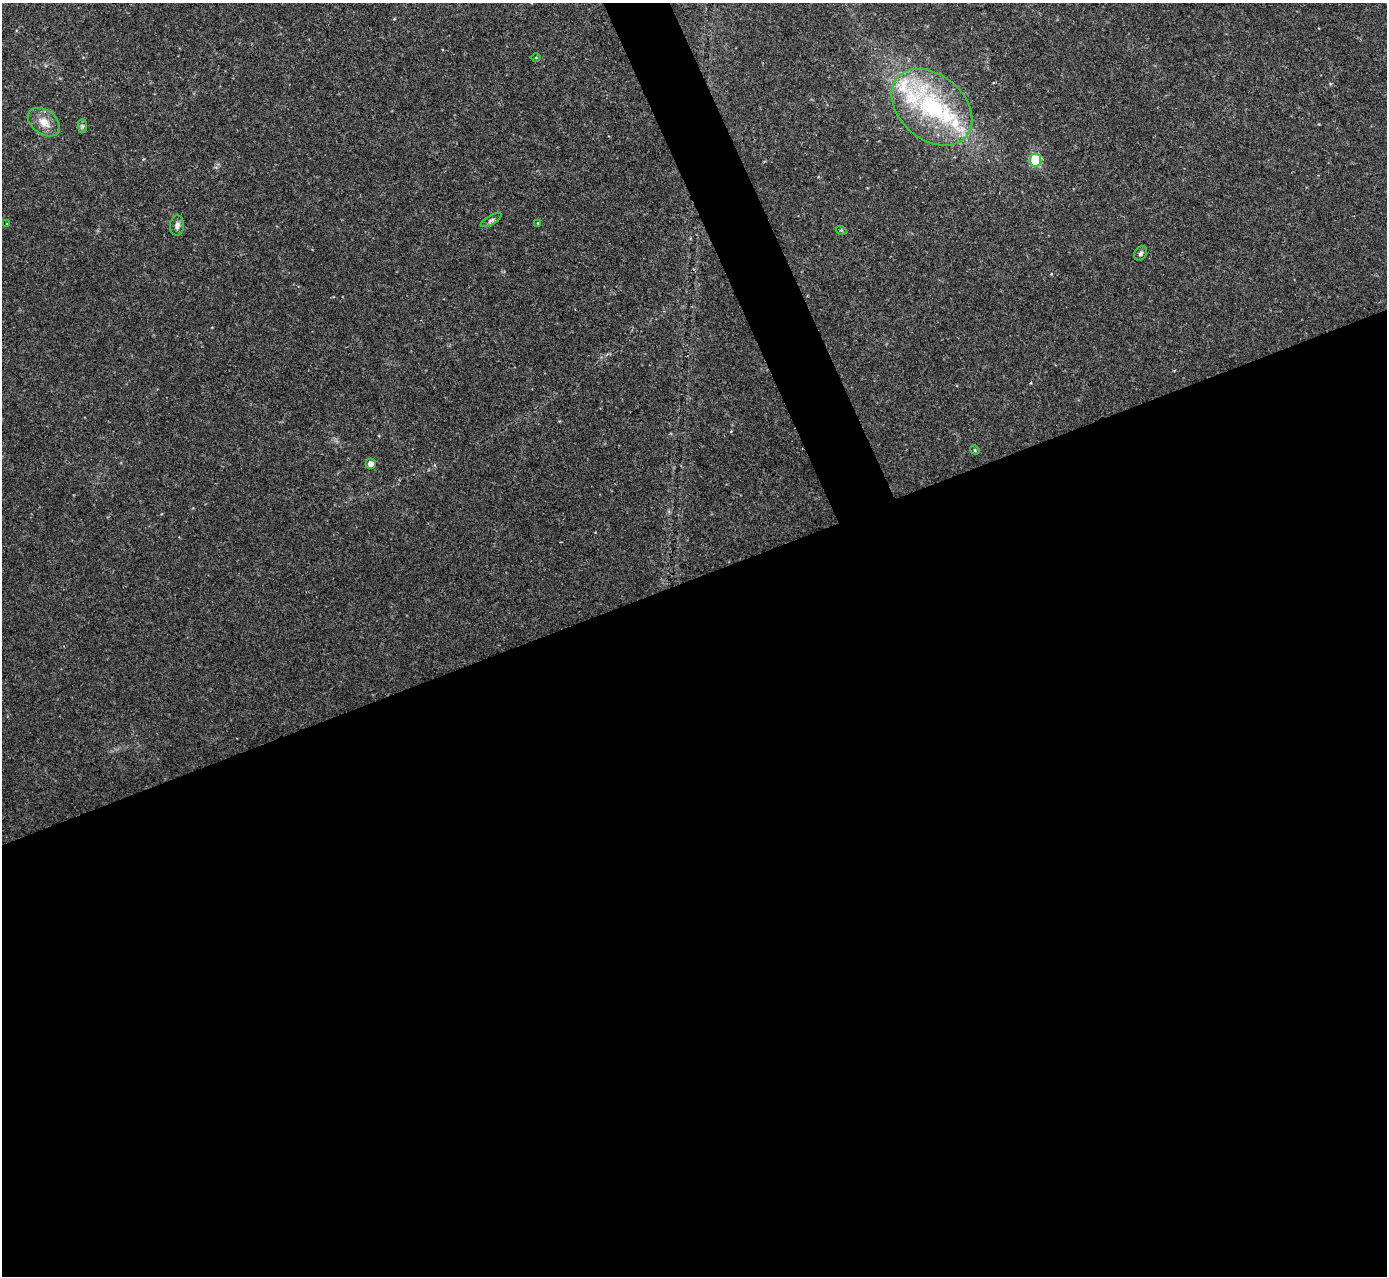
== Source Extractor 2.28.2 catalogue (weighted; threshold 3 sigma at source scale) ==
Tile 15 of 4 x 4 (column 3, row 4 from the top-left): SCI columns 2772-4156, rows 153-1426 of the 5544 x 5531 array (HDU 1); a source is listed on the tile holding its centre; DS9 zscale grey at full resolution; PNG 1389 x 1278 px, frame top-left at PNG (2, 3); each listed source drawn as its Kron ellipse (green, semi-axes under 4 px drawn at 4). Shown black and unused: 57% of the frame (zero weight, under 2 of 3 exposures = <1% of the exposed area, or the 3 px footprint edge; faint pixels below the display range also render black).
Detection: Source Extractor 2.28.2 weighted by HDU 2 'WHT'; one run over the whole footprint, this tile lists its part. Background 0.0828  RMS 0.0084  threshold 0.0378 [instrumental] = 3 sigma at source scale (4.5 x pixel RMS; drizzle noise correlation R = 1.50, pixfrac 1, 0.05/0.05 arcsec/px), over >= 5 px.
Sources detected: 17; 4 inside a brighter listed object's ellipse — not listed separately; the other 13 listed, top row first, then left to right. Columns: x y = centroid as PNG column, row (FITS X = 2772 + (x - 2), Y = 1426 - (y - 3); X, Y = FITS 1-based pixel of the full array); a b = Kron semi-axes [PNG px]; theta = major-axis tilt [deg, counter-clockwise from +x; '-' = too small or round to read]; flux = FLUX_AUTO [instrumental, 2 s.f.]
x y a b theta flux
536 57 5 3 - 0.7
932 107 45 32 -41 95
44 122 18 12 -36 10
82 126 7 4 -90 1.7
1035 160 6 6 - 43
491 220 12 4 30 2.2
538 223 4 4 - 0.73
7 224 3 3 - 0.55
177 226 10 7 86 3.5
841 230 5 3 - 0.79
1141 253 8 5 56 2
975 450 5 4 - 1
371 464 5 5 - 6